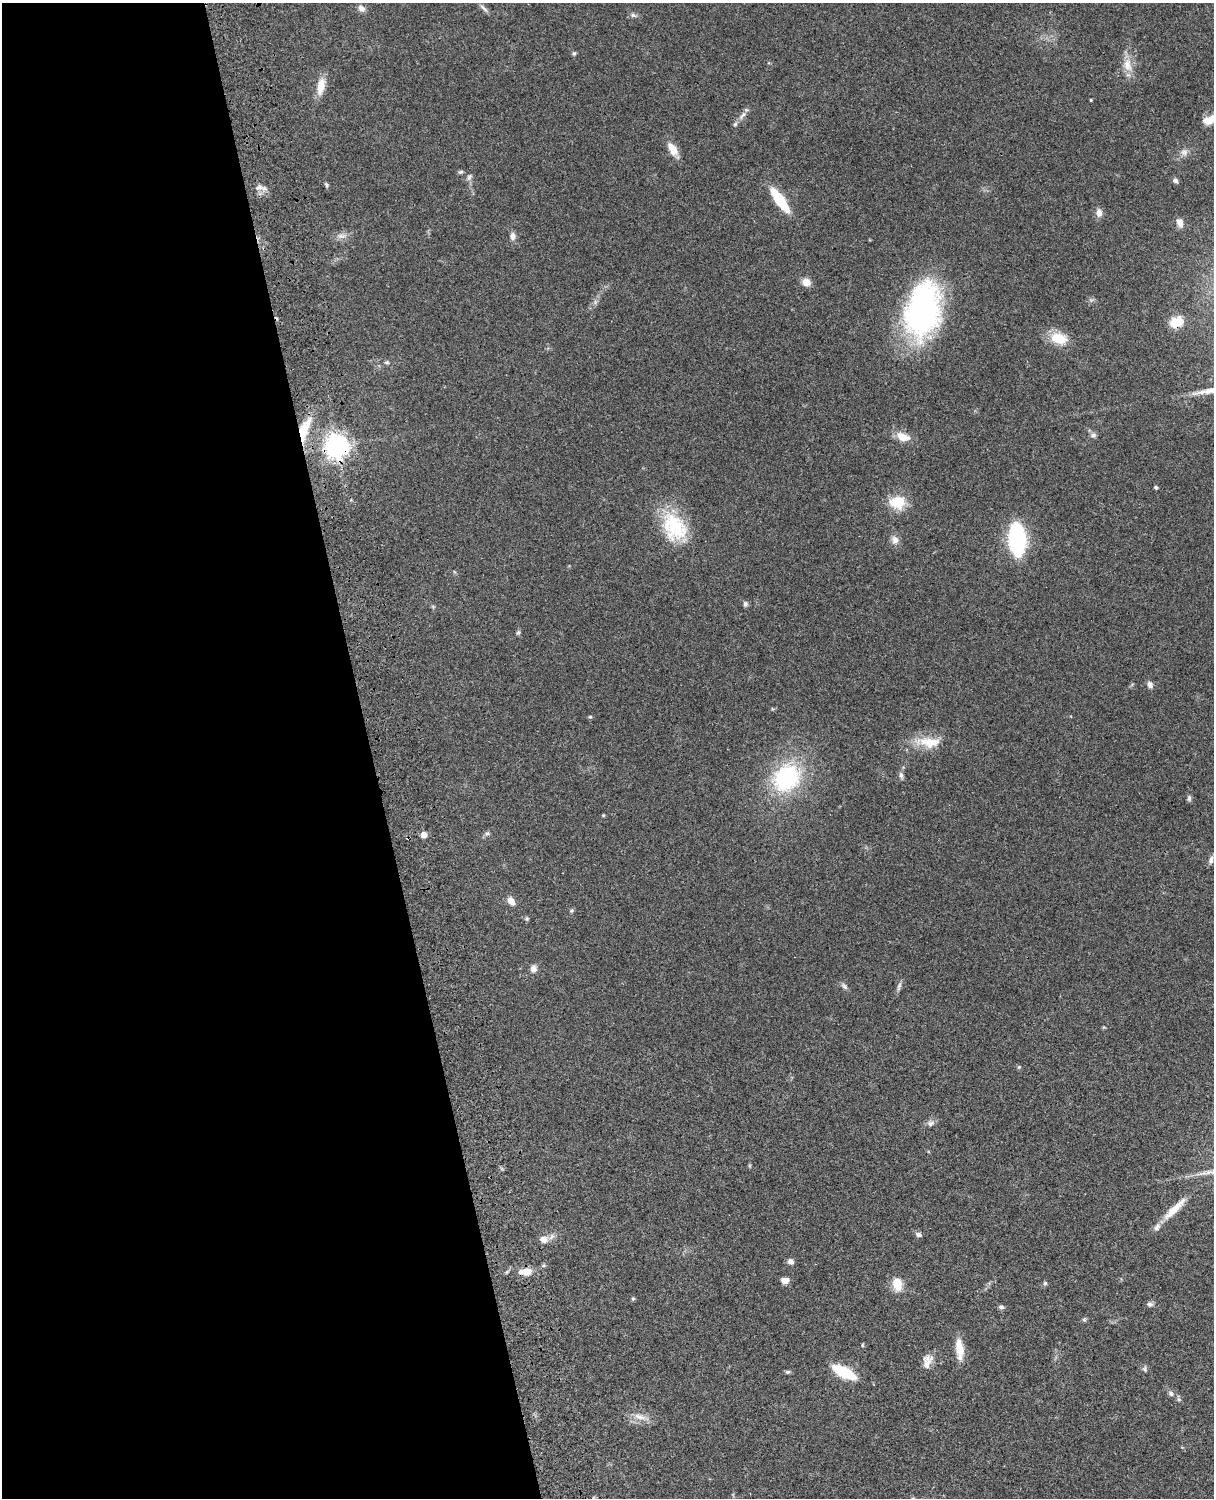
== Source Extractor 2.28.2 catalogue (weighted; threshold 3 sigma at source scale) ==
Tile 5 of 4 x 3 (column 1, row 2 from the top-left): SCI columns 121-1332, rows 1772-3267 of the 5086 x 4926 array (HDU 1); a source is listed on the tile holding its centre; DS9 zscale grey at full resolution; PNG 1216 x 1500 px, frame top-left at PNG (2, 3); no overlay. Shown black and unused: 31% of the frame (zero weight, under 3 of 4 exposures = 6% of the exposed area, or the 3 px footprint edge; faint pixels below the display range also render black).
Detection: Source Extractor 2.28.2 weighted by HDU 2 'WHT'; one run over the whole footprint, this tile lists its part. Background 0.0877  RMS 0.0061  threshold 0.0274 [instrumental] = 3 sigma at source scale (4.5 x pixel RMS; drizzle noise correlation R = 1.50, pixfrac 1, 0.05/0.05 arcsec/px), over >= 5 px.
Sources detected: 78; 1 cosmic-ray / hot-pixel residue — not listed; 2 inside a brighter listed object's ellipse — not listed separately; the other 75 listed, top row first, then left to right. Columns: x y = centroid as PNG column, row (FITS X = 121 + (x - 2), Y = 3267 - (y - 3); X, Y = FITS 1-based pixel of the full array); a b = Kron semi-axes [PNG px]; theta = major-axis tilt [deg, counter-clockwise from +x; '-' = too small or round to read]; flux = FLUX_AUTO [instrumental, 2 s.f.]
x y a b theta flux
361 8 11 7 -36 2.6
484 8 14 5 -43 2.1
633 15 8 6 -17 1.6
574 53 6 5 - 0.97
1127 65 22 11 -81 8
321 86 22 9 79 8.6
1091 100 3 3 - 0.61
743 115 15 6 49 3
1210 119 17 8 30 8.5
673 149 18 9 -59 6.8
1184 152 10 8 25 2.8
460 172 7 5 15 1.1
469 177 10 6 61 1.6
1175 181 7 5 -19 1.6
326 185 6 4 -61 1.1
259 187 12 8 -6 3.2
780 200 24 8 -55 27
1099 213 11 8 89 3.2
1180 222 11 7 -73 3.6
342 236 14 6 7 3.2
513 236 9 7 88 2.9
806 282 10 9 - 4.7
923 309 60 35 79 140
1176 322 15 11 26 9.6
1059 338 23 14 -16 13
387 362 6 4 -19 0.91
304 430 34 11 71 17
1093 435 9 6 10 1.7
902 437 14 8 -20 8.7
336 446 8 7 - 530
1156 487 4 3 - 1.2
898 502 16 12 -2 17
674 527 36 26 -57 36
1017 539 22 11 -85 94
895 540 11 9 -85 3.6
745 604 7 6 - 1.4
518 632 7 5 67 1
1150 685 9 7 -66 2.1
590 717 5 5 - 0.74
928 742 38 13 -4 14
901 775 9 5 -76 1.7
786 778 30 25 48 63
1189 798 8 5 -90 1.3
487 834 7 4 0 1.1
424 835 4 4 - 7.7
1211 860 11 5 85 1.8
511 901 10 7 -59 4.4
572 910 7 3 71 0.88
527 918 6 6 - 0.96
533 968 9 8 - 2.8
844 986 11 5 -45 1.7
899 986 13 5 75 1.9
1019 1067 6 4 44 0.76
931 1123 11 7 17 2.3
1174 1209 38 8 45 11
918 1235 8 6 -21 1.7
544 1239 10 8 14 4.6
790 1261 6 6 - 2.7
525 1272 19 8 4 8.1
785 1281 8 6 0 3.8
1045 1283 5 5 - 1
897 1284 17 12 -80 8.6
633 1299 5 4 - 0.92
1150 1304 9 6 -8 1.6
1001 1307 7 5 -12 1.5
1084 1320 6 5 - 0.97
862 1345 5 3 - 0.59
959 1349 25 8 -84 10
927 1361 19 10 72 5.7
1145 1369 8 6 -76 1.3
787 1372 7 5 1 0.95
844 1372 16 7 -27 39
1171 1394 8 6 -34 1.8
640 1417 19 7 -15 5.2
913 1498 5 3 - 0.56
Overlapping masked pixels (flux is a lower limit): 4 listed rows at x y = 1176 322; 304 430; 336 446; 525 1272
Isophote crosses this tile's border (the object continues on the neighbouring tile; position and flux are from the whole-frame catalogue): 2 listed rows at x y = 1210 119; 913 1498